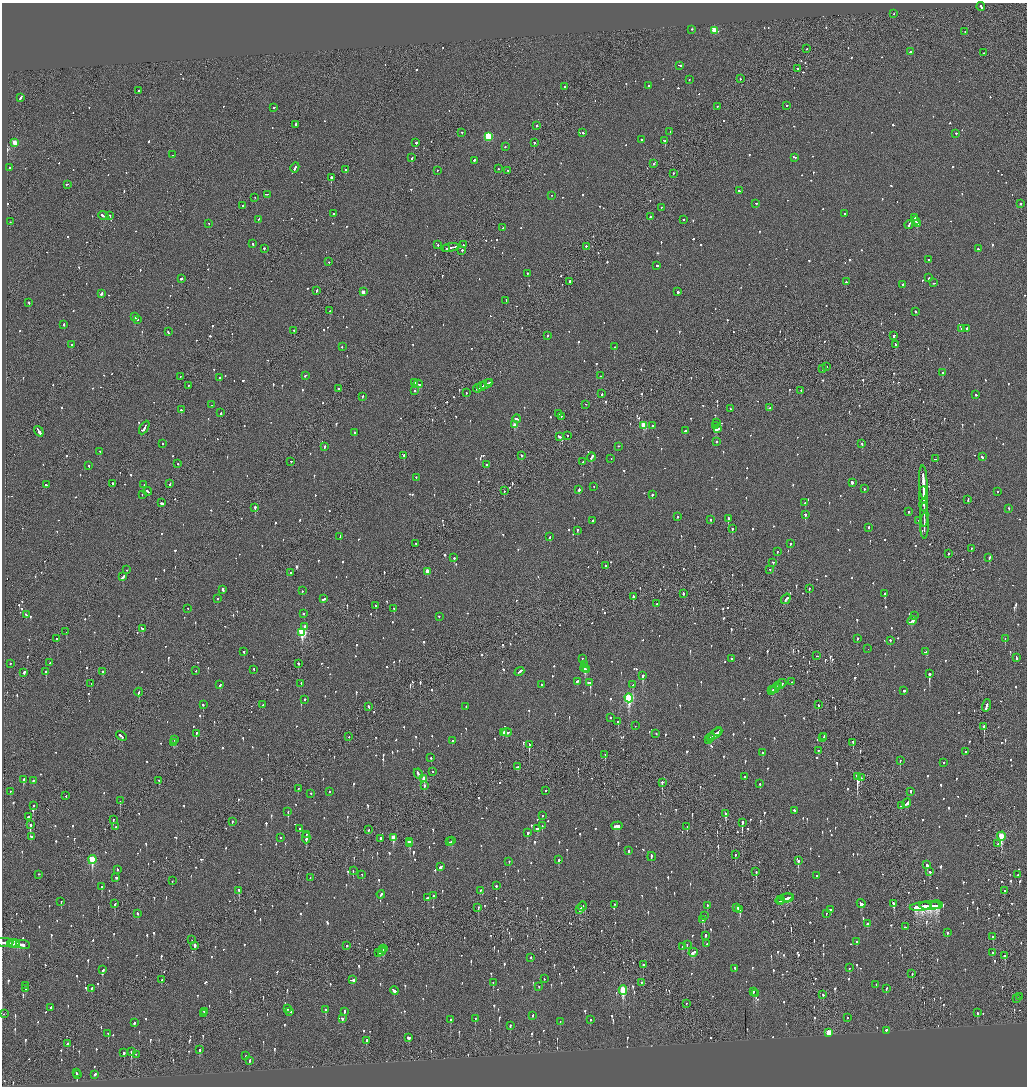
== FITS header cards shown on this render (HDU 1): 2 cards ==
NAXIS1  =                 2050
NAXIS2  =                 2168

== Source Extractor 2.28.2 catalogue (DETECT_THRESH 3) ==
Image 2050 x 2168 px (HDU 1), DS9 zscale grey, zoomed out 1/2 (1 PNG px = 2 x 2 image px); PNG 1029 x 1088 px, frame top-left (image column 2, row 2168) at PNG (2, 3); each listed source drawn as its Kron ellipse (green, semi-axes under 4 px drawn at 4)
Background -0.0866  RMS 0.077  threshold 0.231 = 3 sigma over >= 5 px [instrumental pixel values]
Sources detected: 1533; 45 cannot appear on this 1/2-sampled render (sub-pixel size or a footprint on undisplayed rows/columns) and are neither listed nor drawn; of the other 1488, the 500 brightest by FLUX_AUTO listed and drawn (988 fainter detections omitted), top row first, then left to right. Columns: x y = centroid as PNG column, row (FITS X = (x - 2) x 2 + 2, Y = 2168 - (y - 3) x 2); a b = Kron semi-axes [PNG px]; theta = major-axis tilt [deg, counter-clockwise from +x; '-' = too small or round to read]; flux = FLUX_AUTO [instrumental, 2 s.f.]
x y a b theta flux
981 7 4 2 - 160
894 14 2 1 - 130
691 30 2 2 - 220
714 31 3 3 - 410
965 32 2 2 - 70
806 49 2 1 - 73
910 52 2 2 - 63
984 53 2 2 - 100
680 66 3 2 - 98
798 69 2 1 - 85
740 79 2 2 - 86
689 80 2 2 - 81
649 86 2 2 - 77
565 87 2 2 - 240
138 91 2 1 - 110
20 98 4 2 - 160
787 106 2 2 - 190
717 107 2 1 - 68
274 108 2 2 - 84
296 125 2 2 - 130
536 126 2 2 - 320
670 132 2 2 - 68
462 133 2 2 - 180
583 133 2 2 - 84
956 134 2 2 - 210
488 137 3 3 - 910
641 140 2 2 - 65
665 141 3 2 - 1100
14 143 3 3 - 290
416 143 2 2 - 150
534 143 2 2 - 110
505 147 2 2 - 96
172 155 2 2 - 82
412 158 3 2 - 410
795 158 2 2 - 68
474 161 2 2 - 310
654 164 2 1 - 230
9 168 2 2 - 150
295 168 5 2 - 170
498 169 2 2 - 66
346 170 2 2 - 450
437 171 2 2 - 72
508 171 2 2 - 84
673 174 2 2 - 72
331 178 2 1 - 1200
67 185 2 1 - 91
739 191 2 2 - 63
267 195 4 1 - 190
551 196 2 2 - 64
255 198 2 1 - 79
756 204 2 2 - 66
1021 204 2 2 - 200
243 206 2 2 - 96
661 208 2 1 - 66
334 214 2 2 - 180
844 214 2 2 - 78
103 216 5 2 - 730
110 216 2 1 - 280
650 217 2 2 - 110
915 218 4 2 - 210
259 220 2 2 - 81
684 220 2 2 - 84
915 221 3 2 - 270
10 222 2 2 - 86
209 224 2 1 - 200
917 224 4 2 - 400
909 225 4 2 - 170
503 228 3 2 - 150
253 244 3 2 - 94
438 245 2 2 - 76
463 245 2 1 - 69
586 247 2 1 - 240
450 248 9 2 11 550
264 249 2 2 - 200
447 249 3 1 - 120
978 249 2 1 - 240
462 251 2 2 - 360
928 260 2 2 - 89
329 262 2 2 - 110
657 266 3 1 - 130
528 274 2 2 - 89
928 278 3 2 - 92
181 279 2 2 - 460
570 282 3 2 - 290
846 282 2 2 - 1100
934 283 3 2 - 68
903 285 2 2 - 94
316 291 3 2 - 95
363 292 2 2 - 120
678 292 2 2 - 580
101 294 3 2 - 400
506 301 3 2 - 75
29 303 2 2 - 470
330 311 2 2 - 280
915 312 2 2 - 210
135 317 3 2 - 160
137 320 2 2 - 130
64 325 2 2 - 320
962 329 3 2 - 82
967 329 2 2 - 260
294 331 2 2 - 160
168 332 3 2 - 65
547 336 2 2 - 190
894 336 3 2 - 160
71 345 2 2 - 110
895 345 2 1 - 220
342 347 2 2 - 100
614 347 2 2 - 130
826 367 2 2 - 83
823 369 2 2 - 120
942 373 2 2 - 73
305 376 3 2 - 90
601 376 2 1 - 190
180 377 2 1 - 64
219 378 2 2 - 140
414 383 3 2 - 190
489 383 2 2 - 110
418 384 4 2 - 210
486 384 6 2 27 380
188 386 2 1 - 88
481 387 4 2 - 170
338 389 2 2 - 75
477 389 4 1 - 250
414 391 2 2 - 140
801 391 2 2 - 93
466 393 2 2 - 86
602 394 3 2 - 130
976 395 2 2 - 91
362 397 2 2 - 290
212 405 2 2 - 210
586 405 2 1 - 140
770 408 2 2 - 81
730 409 3 2 - 97
181 410 2 2 - 370
221 413 2 2 - 150
559 414 2 2 - 180
561 417 2 1 - 120
517 419 4 2 - 140
717 423 2 2 - 150
515 425 3 3 - 200
644 426 3 3 - 570
652 426 2 2 - 200
715 426 3 2 - 150
144 428 7 2 59 280
718 429 2 2 - 70
685 431 3 2 - 75
39 432 6 2 -55 960
354 433 2 2 - 200
568 436 2 2 - 120
560 437 3 2 - 230
716 442 2 2 - 180
162 444 2 2 - 99
862 444 3 2 - 110
324 447 3 2 - 120
619 447 2 2 - 73
100 452 2 2 - 150
404 456 3 2 - 200
522 456 2 2 - 210
591 457 4 2 - 220
982 457 3 2 - 150
611 459 2 1 - 67
935 459 2 2 - 130
291 462 2 2 - 130
583 462 2 1 - 86
178 464 2 2 - 160
486 465 2 2 - 110
89 466 2 2 - 220
416 478 2 2 - 80
852 483 3 2 - 560
923 483 16 2 -88 860
112 484 2 2 - 290
170 484 3 2 - 110
46 485 2 2 - 400
144 485 2 2 - 150
594 487 2 1 - 68
864 489 2 2 - 77
579 490 3 2 - 500
504 491 2 2 - 96
148 492 4 2 - 170
997 492 2 1 - 70
142 495 2 2 - 80
652 495 2 2 - 230
923 496 9 2 -89 460
968 500 3 1 - 66
161 503 4 2 - 200
805 503 2 2 - 91
924 505 6 2 90 440
255 508 2 2 - 380
1009 509 2 2 - 110
909 512 2 2 - 130
805 515 2 2 - 310
924 515 12 1 90 540
677 517 2 2 - 140
728 519 2 2 - 300
711 520 2 2 - 140
593 521 3 2 - 130
919 521 2 2 - 74
924 526 13 1 89 530
869 528 3 2 - 73
732 529 2 2 - 170
577 531 2 2 - 360
340 537 3 2 - 90
550 537 3 2 - 110
415 544 2 2 - 73
790 544 2 2 - 92
971 549 2 2 - 92
777 552 2 2 - 100
948 554 2 2 - 67
454 558 2 2 - 150
989 558 3 2 - 250
773 563 2 2 - 160
606 566 2 2 - 110
127 570 2 2 - 63
770 570 2 2 - 66
427 572 3 3 - 200
291 573 2 2 - 93
123 577 3 2 - 270
809 589 2 1 - 270
223 590 3 2 - 160
302 591 2 2 - 92
683 594 3 2 - 160
885 594 3 2 - 260
633 597 2 2 - 260
217 599 2 2 - 93
323 599 3 2 - 140
786 599 5 2 - 270
657 604 2 2 - 180
376 606 2 2 - 130
188 609 2 2 - 100
394 609 2 2 - 160
303 614 2 2 - 72
26 615 3 2 - 95
914 616 3 2 - 86
439 617 2 2 - 94
912 621 5 2 - 190
305 627 2 2 - 190
142 629 3 2 - 120
66 632 2 1 - 63
302 633 4 3 - 1200
57 639 3 2 - 87
857 639 2 2 - 94
1005 639 2 2 - 88
890 641 2 2 - 120
868 649 2 1 - 150
244 652 2 2 - 160
926 652 3 2 - 140
817 656 2 1 - 250
1016 658 3 2 - 150
582 659 2 2 - 74
732 659 2 2 - 230
50 663 3 2 - 75
10 664 2 2 - 71
298 664 2 2 - 140
584 665 2 2 - 76
585 668 4 2 - 1000
254 670 2 2 - 74
586 670 2 1 - 250
196 671 2 2 - 66
46 672 2 2 - 260
102 672 2 2 - 96
519 672 5 2 - 310
24 673 3 2 - 100
929 674 3 2 - 1300
643 676 3 2 - 490
577 681 3 2 - 170
792 682 2 2 - 71
590 683 3 2 - 610
91 684 2 1 - 79
301 684 2 2 - 88
781 684 6 2 41 190
220 685 3 2 - 130
541 685 2 2 - 100
633 685 3 2 - 130
778 686 2 1 - 78
775 689 5 2 - 270
773 690 2 2 - 110
771 691 2 1 - 79
904 691 2 2 - 390
139 693 4 2 - 110
629 698 4 3 - 1700
304 700 2 2 - 190
203 705 2 2 - 110
263 705 2 2 - 64
818 705 3 2 - 140
986 706 6 2 74 350
368 707 3 2 - 120
466 707 2 2 - 66
610 718 2 2 - 99
618 722 2 2 - 120
635 726 2 1 - 100
984 727 2 2 - 1000
504 732 3 1 - 94
718 732 5 2 - 220
507 733 5 2 - 140
196 734 2 2 - 290
656 734 2 2 - 150
715 735 8 2 37 360
121 736 6 2 -32 220
349 737 2 2 - 83
824 737 3 2 - 140
711 738 4 2 - 240
823 738 2 1 - 140
175 740 2 2 - 260
708 740 3 2 - 270
453 741 2 2 - 180
173 743 4 2 - 190
853 743 4 2 - 180
529 745 3 2 - 470
818 751 2 2 - 160
966 752 2 2 - 100
762 753 2 2 - 88
605 755 2 2 - 110
431 758 2 2 - 94
900 761 2 2 - 89
943 763 2 2 - 76
517 767 3 2 - 75
433 772 2 1 - 120
418 774 5 2 - 170
745 777 2 2 - 150
857 777 4 2 - 2600
861 778 2 2 - 110
424 779 3 3 - 340
23 780 3 2 - 230
33 781 2 2 - 73
159 781 3 2 - 69
662 783 2 1 - 430
760 784 3 2 - 120
424 786 3 2 - 150
298 789 2 2 - 64
546 791 2 2 - 130
10 792 2 2 - 65
329 792 2 2 - 64
911 792 2 2 - 98
311 794 2 2 - 78
66 796 2 1 - 77
120 801 2 1 - 120
907 804 5 2 - 220
33 806 2 2 - 77
901 806 3 2 - 110
794 811 2 2 - 63
288 812 3 2 - 180
726 814 3 2 - 270
542 816 2 2 - 66
28 817 2 2 - 290
113 820 2 2 - 70
232 822 3 1 - 190
742 823 3 2 - 1000
30 825 4 2 - 350
542 826 2 2 - 120
617 826 6 2 4 310
116 827 2 1 - 340
687 827 2 1 - 110
300 829 2 2 - 130
537 829 3 2 - 84
368 830 2 2 - 99
528 833 3 2 - 280
306 835 2 1 - 89
31 837 2 2 - 67
1001 837 4 3 - 880
280 838 2 2 - 350
306 838 6 2 88 290
393 838 4 3 - 300
380 839 3 2 - 180
452 841 4 3 - 100
410 842 3 3 - 380
449 842 2 2 - 110
410 844 2 2 - 100
997 844 2 1 - 66
629 851 3 2 - 69
735 855 2 2 - 92
651 857 4 2 - 180
92 860 4 3 - 870
559 860 2 2 - 480
798 861 3 2 - 330
509 862 2 2 - 73
927 865 2 2 - 140
440 867 3 2 - 170
117 870 2 2 - 79
353 871 2 2 - 120
756 872 3 2 - 210
930 872 3 2 - 170
39 875 2 1 - 240
362 875 2 1 - 94
1018 875 2 2 - 87
817 876 2 2 - 98
116 878 3 2 - 120
310 878 2 1 - 110
172 881 2 2 - 64
496 886 2 2 - 87
102 887 2 2 - 280
239 891 3 2 - 200
480 891 2 2 - 86
1004 891 2 2 - 65
381 895 4 2 - 84
433 896 2 2 - 86
428 898 3 2 - 200
787 898 7 2 5 230
784 899 9 3 19 220
781 900 4 1 - 130
61 902 2 2 - 130
780 902 3 2 - 87
115 904 4 2 - 92
861 904 4 2 - 150
893 904 3 2 - 280
615 905 2 2 - 65
937 905 6 1 3 1400
582 906 5 2 - 140
707 906 3 2 - 91
930 906 11 4 0 2500
920 907 11 3 7 2900
478 908 3 2 - 230
737 908 3 2 - 87
579 910 3 2 - 89
739 910 4 3 - 150
830 910 3 2 - 120
137 914 2 2 - 78
826 914 2 2 - 95
704 916 2 2 - 280
702 920 3 2 - 83
867 924 3 2 - 92
905 927 3 2 - 72
947 933 2 2 - 210
705 936 2 2 - 97
993 937 2 2 - 65
192 940 2 1 - 67
857 942 3 2 - 64
4 943 9 2 -2 230
12 944 5 2 - 330
15 944 5 2 - 380
707 944 2 2 - 190
23 945 7 2 -7 510
687 945 3 2 - 64
194 946 3 2 - 91
347 946 2 2 - 70
683 947 3 2 - 100
384 949 2 1 - 90
383 950 2 1 - 120
382 952 2 1 - 94
379 953 4 3 - 83
693 953 5 2 - 140
992 953 2 2 - 88
1005 956 3 2 - 99
530 958 2 2 - 89
643 965 2 2 - 1300
849 968 2 2 - 220
735 969 3 2 - 81
103 970 2 2 - 110
912 974 3 1 - 68
544 979 2 2 - 71
162 980 2 2 - 75
353 980 4 2 - 340
493 983 2 2 - 70
642 983 2 2 - 100
876 985 2 2 - 92
26 986 3 1 - 100
539 987 2 1 - 190
26 989 3 1 - 97
91 989 3 2 - 67
886 989 3 2 - 81
623 990 5 3 - 1100
394 991 4 2 - 200
753 992 2 2 - 110
756 994 2 2 - 200
823 995 3 2 - 74
1019 997 2 2 - 110
1016 999 2 2 - 84
686 1004 2 1 - 82
51 1008 3 2 - 120
288 1009 2 2 - 100
326 1010 3 2 - 150
205 1012 2 2 - 140
290 1012 3 2 - 150
344 1012 3 2 - 85
977 1013 3 2 - 130
3 1014 2 1 - 76
204 1014 2 2 - 180
532 1016 2 2 - 100
847 1018 2 1 - 76
343 1019 3 2 - 77
475 1019 2 2 - 150
450 1020 3 2 - 81
590 1020 2 2 - 100
560 1022 2 2 - 86
134 1023 3 2 - 140
510 1026 3 2 - 120
886 1031 2 2 - 270
829 1033 3 3 - 690
108 1034 3 2 - 65
409 1038 3 3 - 100
366 1041 4 2 - 190
68 1044 3 2 - 110
200 1050 3 2 - 120
131 1052 4 2 - 170
124 1053 2 2 - 320
136 1055 2 2 - 73
246 1056 2 2 - 74
250 1061 4 2 - 100
76 1073 2 2 - 190
77 1075 3 2 - 280
95 1075 3 2 - 260
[988 fainter detections neither listed nor drawn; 45 sub-pixel or undisplayed-footprint detections neither listed nor drawn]